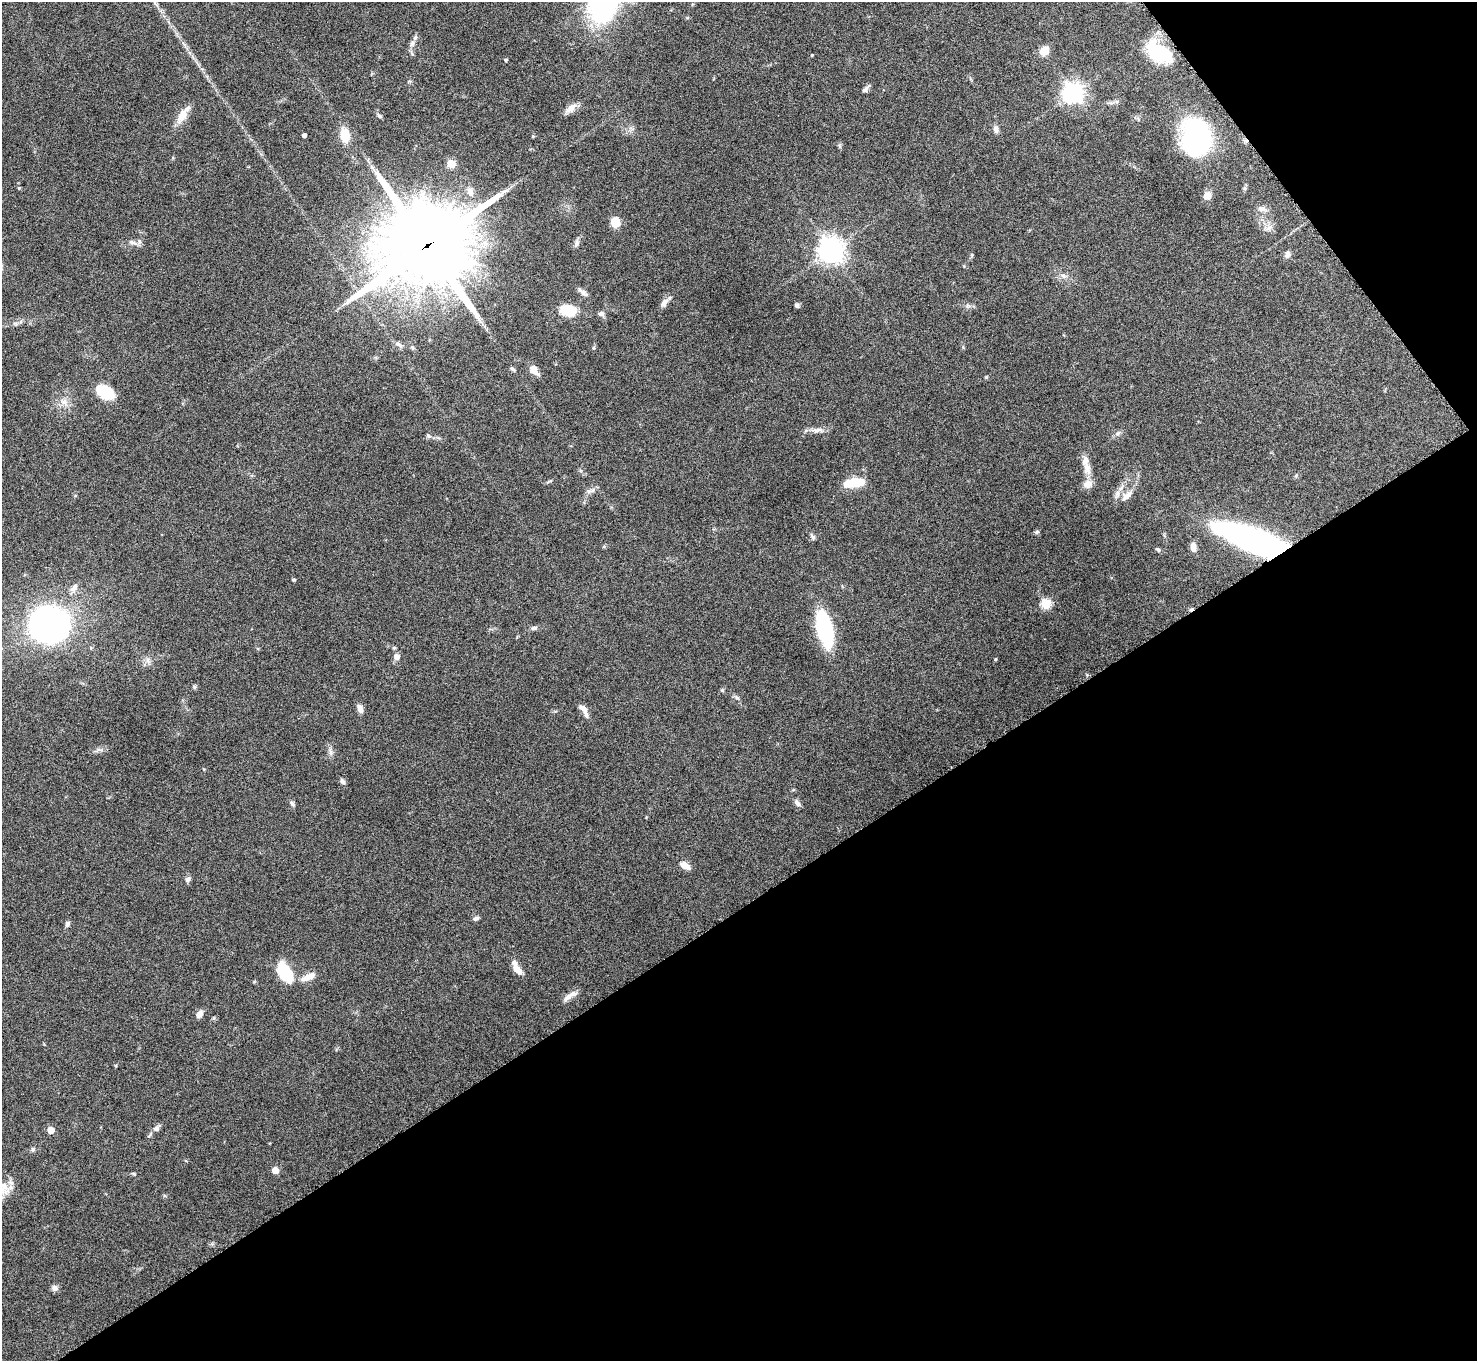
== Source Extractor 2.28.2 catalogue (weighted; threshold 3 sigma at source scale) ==
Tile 12 of 4 x 4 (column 4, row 3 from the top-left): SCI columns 4432-5906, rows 1527-2885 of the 5914 x 5909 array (HDU 1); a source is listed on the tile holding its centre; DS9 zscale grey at full resolution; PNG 1479 x 1363 px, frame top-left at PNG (2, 2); no overlay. Shown black and unused: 37% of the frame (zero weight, under 4 of 8 exposures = <1% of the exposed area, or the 3 px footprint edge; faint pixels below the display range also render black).
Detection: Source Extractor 2.28.2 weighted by HDU 2 'WHT'; one run over the whole footprint, this tile lists its part. Background 0.0778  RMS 0.0044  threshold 0.0181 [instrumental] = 3 sigma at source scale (4.09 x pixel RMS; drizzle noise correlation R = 1.36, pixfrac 0.8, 0.05/0.05 arcsec/px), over >= 5 px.
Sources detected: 96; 1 inside a brighter object's white glare — not listed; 3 inside a brighter listed object's ellipse — not listed separately; the other 92 listed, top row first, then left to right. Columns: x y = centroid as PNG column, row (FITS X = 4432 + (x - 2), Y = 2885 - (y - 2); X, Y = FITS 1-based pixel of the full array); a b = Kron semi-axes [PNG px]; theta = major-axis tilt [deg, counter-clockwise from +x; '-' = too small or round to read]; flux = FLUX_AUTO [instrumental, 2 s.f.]
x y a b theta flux
412 44 9 7 59 1.6
1044 51 9 8 - 5.5
1159 52 25 14 -32 28
812 55 3 3 - 0.26
506 60 4 3 - 0.65
865 89 9 6 42 1.3
1073 93 7 7 - 230
571 108 17 8 42 2.9
182 115 23 10 62 5
379 116 7 4 -38 0.75
996 129 9 6 -77 1.7
304 135 4 4 - 1.3
345 135 16 10 -81 6.9
1196 137 25 19 74 100
451 164 5 5 - 14
19 188 5 4 - 0.4
1245 188 6 5 - 0.61
470 191 12 9 -85 3
1207 196 9 7 56 3.2
1262 209 15 6 -13 1.7
615 222 9 8 - 6.6
1269 228 11 6 37 1.8
132 242 12 5 -14 1.7
576 243 9 7 77 1.4
427 245 31 28 22 4400
831 250 8 8 - 400
1287 254 9 7 78 1.4
1063 276 8 6 -22 1.4
583 293 15 5 -37 1.8
664 303 13 7 55 2.2
797 305 5 5 - 1.1
568 310 12 9 -12 14
601 314 8 6 -14 1.2
15 324 6 5 - 0.78
398 344 9 6 -16 1.2
412 348 6 5 - 0.67
593 348 5 4 - 0.51
512 369 7 4 -37 0.73
534 370 12 7 -50 3.8
986 377 5 4 - 0.4
105 392 19 11 -27 15
64 402 10 7 -15 2.3
816 430 19 6 6 2.6
1118 433 8 6 28 1.1
428 436 7 5 -43 0.85
1087 469 19 10 -72 4.4
855 482 18 9 1 10
589 491 9 6 8 1.3
1117 494 9 6 84 1.6
1127 496 21 8 42 3.3
1037 532 6 5 - 0.7
812 537 10 4 -58 0.83
1253 540 64 17 -20 150
604 546 5 5 - 0.5
1193 547 10 6 -84 2.6
1158 549 7 4 -37 0.75
293 580 6 3 0 0.44
74 588 13 7 67 2.3
1046 604 5 5 - 22
49 624 23 22 - 270
534 628 9 5 15 0.96
825 629 28 11 -77 50
394 648 5 5 - 0.58
396 657 7 7 - 2
995 659 4 3 - 0.36
148 660 7 4 72 1.1
194 687 6 4 -61 0.6
722 690 5 4 - 0.5
737 698 6 4 -19 0.68
360 708 11 6 -71 2.1
584 710 19 6 -60 2.6
330 752 14 4 -80 1.3
342 781 8 5 -55 0.98
292 803 8 5 -45 0.9
797 803 10 5 -50 1.5
685 866 12 7 -32 3.3
188 879 8 6 51 1.2
476 918 7 5 17 1
67 924 8 6 64 0.99
517 970 16 7 -54 3.6
285 972 26 14 -59 13
309 977 20 8 24 4.3
568 997 17 7 36 2.6
199 1014 11 7 57 2
156 1128 8 6 35 1.6
51 1130 5 5 - 5.6
149 1135 8 3 45 0.58
33 1149 6 5 - 0.71
275 1170 5 5 - 4.7
134 1174 5 4 - 0.45
2 1187 23 13 72 6.2
54 1288 8 7 - 1.6
Overlapping masked pixels (flux is a lower limit): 3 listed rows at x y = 1159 52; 427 245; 1253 540
Isophote crosses this tile's border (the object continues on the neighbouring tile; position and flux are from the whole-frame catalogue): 1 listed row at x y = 2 1187